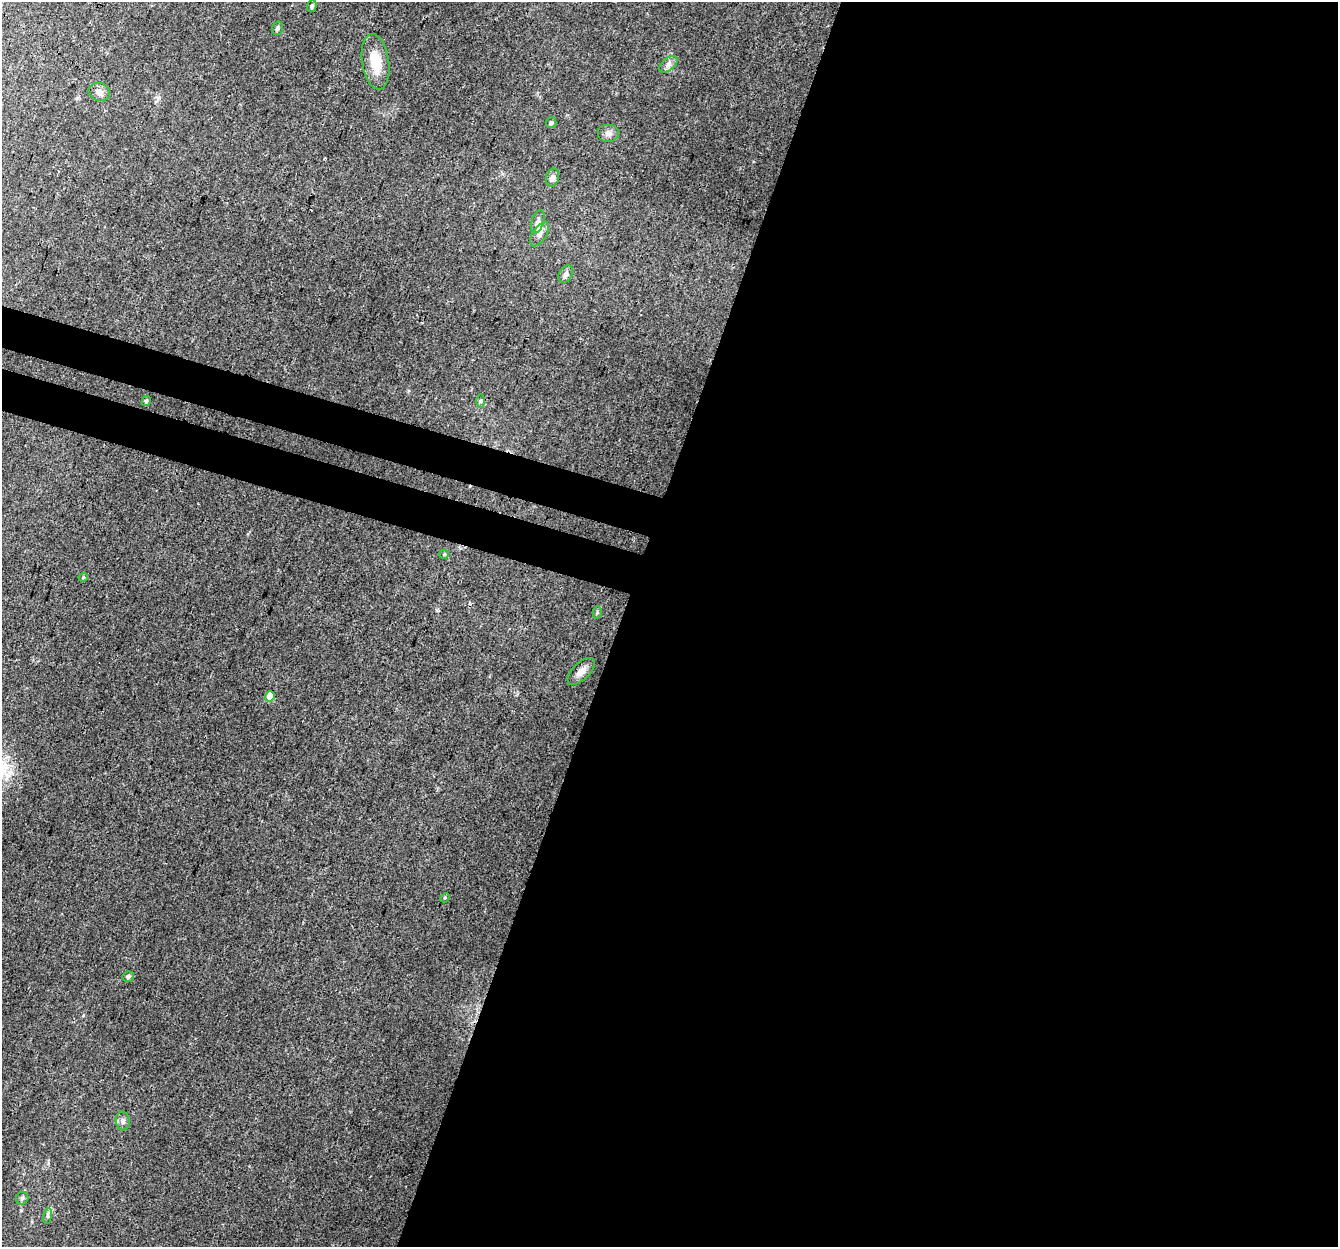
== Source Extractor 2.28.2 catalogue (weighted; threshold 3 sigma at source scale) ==
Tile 12 of 4 x 4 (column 4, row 3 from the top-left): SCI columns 4030-5365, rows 1517-2761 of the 5396 x 5587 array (HDU 1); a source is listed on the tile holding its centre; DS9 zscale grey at full resolution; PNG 1340 x 1249 px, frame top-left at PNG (2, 2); each listed source drawn as its Kron ellipse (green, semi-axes under 4 px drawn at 4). Shown black and unused: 57% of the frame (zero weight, under 3 of 4 exposures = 5% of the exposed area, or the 3 px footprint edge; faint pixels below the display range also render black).
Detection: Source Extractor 2.28.2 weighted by HDU 2 'WHT'; one run over the whole footprint, this tile lists its part. Background 0.0321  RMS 0.004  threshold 0.0179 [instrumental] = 3 sigma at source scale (4.5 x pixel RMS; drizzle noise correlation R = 1.50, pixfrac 1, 0.0396/0.0396 arcsec/px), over >= 5 px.
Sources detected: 24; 1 inside a brighter listed object's ellipse — not listed separately; the other 23 listed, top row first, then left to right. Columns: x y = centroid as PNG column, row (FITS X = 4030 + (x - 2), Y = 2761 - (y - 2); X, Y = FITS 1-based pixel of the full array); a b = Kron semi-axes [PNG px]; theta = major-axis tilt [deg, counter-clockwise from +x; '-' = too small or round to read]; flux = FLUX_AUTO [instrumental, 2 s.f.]
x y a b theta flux
312 6 6 4 71 0.8
277 28 7 5 72 0.92
375 62 28 13 -81 9.6
668 64 10 6 39 1.6
99 92 11 9 -18 2.2
551 123 5 5 - 0.99
608 133 11 9 0 1.9
552 177 9 6 75 1.6
538 222 12 6 72 1.6
540 234 14 7 56 1.9
566 274 9 6 59 1.6
146 401 5 4 - 0.84
481 401 6 4 -90 0.74
444 554 5 4 - 0.49
83 577 4 4 - 0.44
597 613 6 4 79 0.51
581 671 17 8 44 3.1
270 696 5 4 - 7.2
445 898 5 4 - 0.46
128 977 6 5 - 0.92
123 1121 9 7 -82 1.3
22 1198 6 6 - 0.9
48 1216 8 4 82 0.81